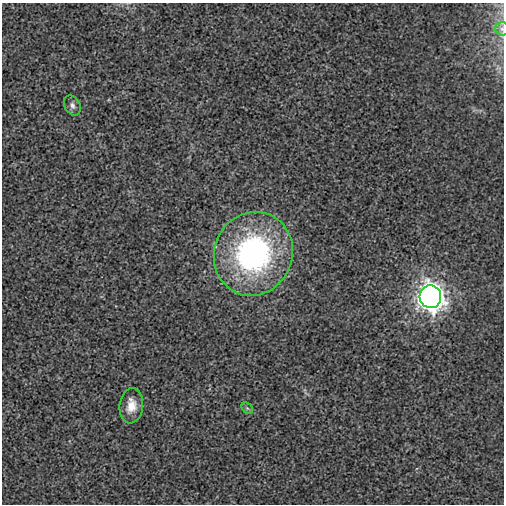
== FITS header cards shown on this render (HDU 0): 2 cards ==
NAXIS1  =                  502
NAXIS2  =                  502

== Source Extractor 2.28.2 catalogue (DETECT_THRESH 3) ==
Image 502 x 502 px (HDU 0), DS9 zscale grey, 1 PNG px = 1 image px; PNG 506 x 506 px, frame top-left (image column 1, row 502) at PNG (2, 3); each listed source drawn as its Kron ellipse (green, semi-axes under 4 px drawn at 4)
Background -9.89e-05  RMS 0.0027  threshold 0.00805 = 3 sigma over >= 5 px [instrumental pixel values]
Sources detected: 6; all 6 listed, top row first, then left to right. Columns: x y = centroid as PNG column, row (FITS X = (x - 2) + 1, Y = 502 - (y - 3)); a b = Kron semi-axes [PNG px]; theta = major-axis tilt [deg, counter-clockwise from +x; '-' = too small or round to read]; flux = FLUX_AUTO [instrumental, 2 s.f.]
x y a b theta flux
502 29 6 6 - 0.57
72 105 11 7 -60 0.75
253 254 42 39 66 47
430 297 11 10 - 200
131 406 18 11 83 2.6
247 408 6 5 - 0.32
At the frame edge (FLAGS 8, measured only in part): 1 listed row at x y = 502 29